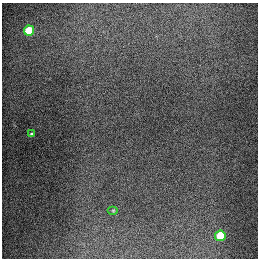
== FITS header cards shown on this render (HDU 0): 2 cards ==
NAXIS1  =                  256
NAXIS2  =                  256

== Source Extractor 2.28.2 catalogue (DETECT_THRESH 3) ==
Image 256 x 256 px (HDU 0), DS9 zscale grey, 1 PNG px = 1 image px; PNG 260 x 260 px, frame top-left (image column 1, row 256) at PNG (2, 3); each listed source drawn as its Kron ellipse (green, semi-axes under 4 px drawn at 4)
Background 1290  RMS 26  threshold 78.4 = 3 sigma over >= 5 px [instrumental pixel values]
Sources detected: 4; all 4 listed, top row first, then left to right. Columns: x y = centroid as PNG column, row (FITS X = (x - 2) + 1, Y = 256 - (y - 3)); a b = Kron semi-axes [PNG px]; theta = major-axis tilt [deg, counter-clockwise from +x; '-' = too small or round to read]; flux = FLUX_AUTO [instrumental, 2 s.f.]
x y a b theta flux
29 31 5 5 - 93000
31 134 3 3 - 2400
113 210 5 3 - 1800
220 236 5 5 - 73000